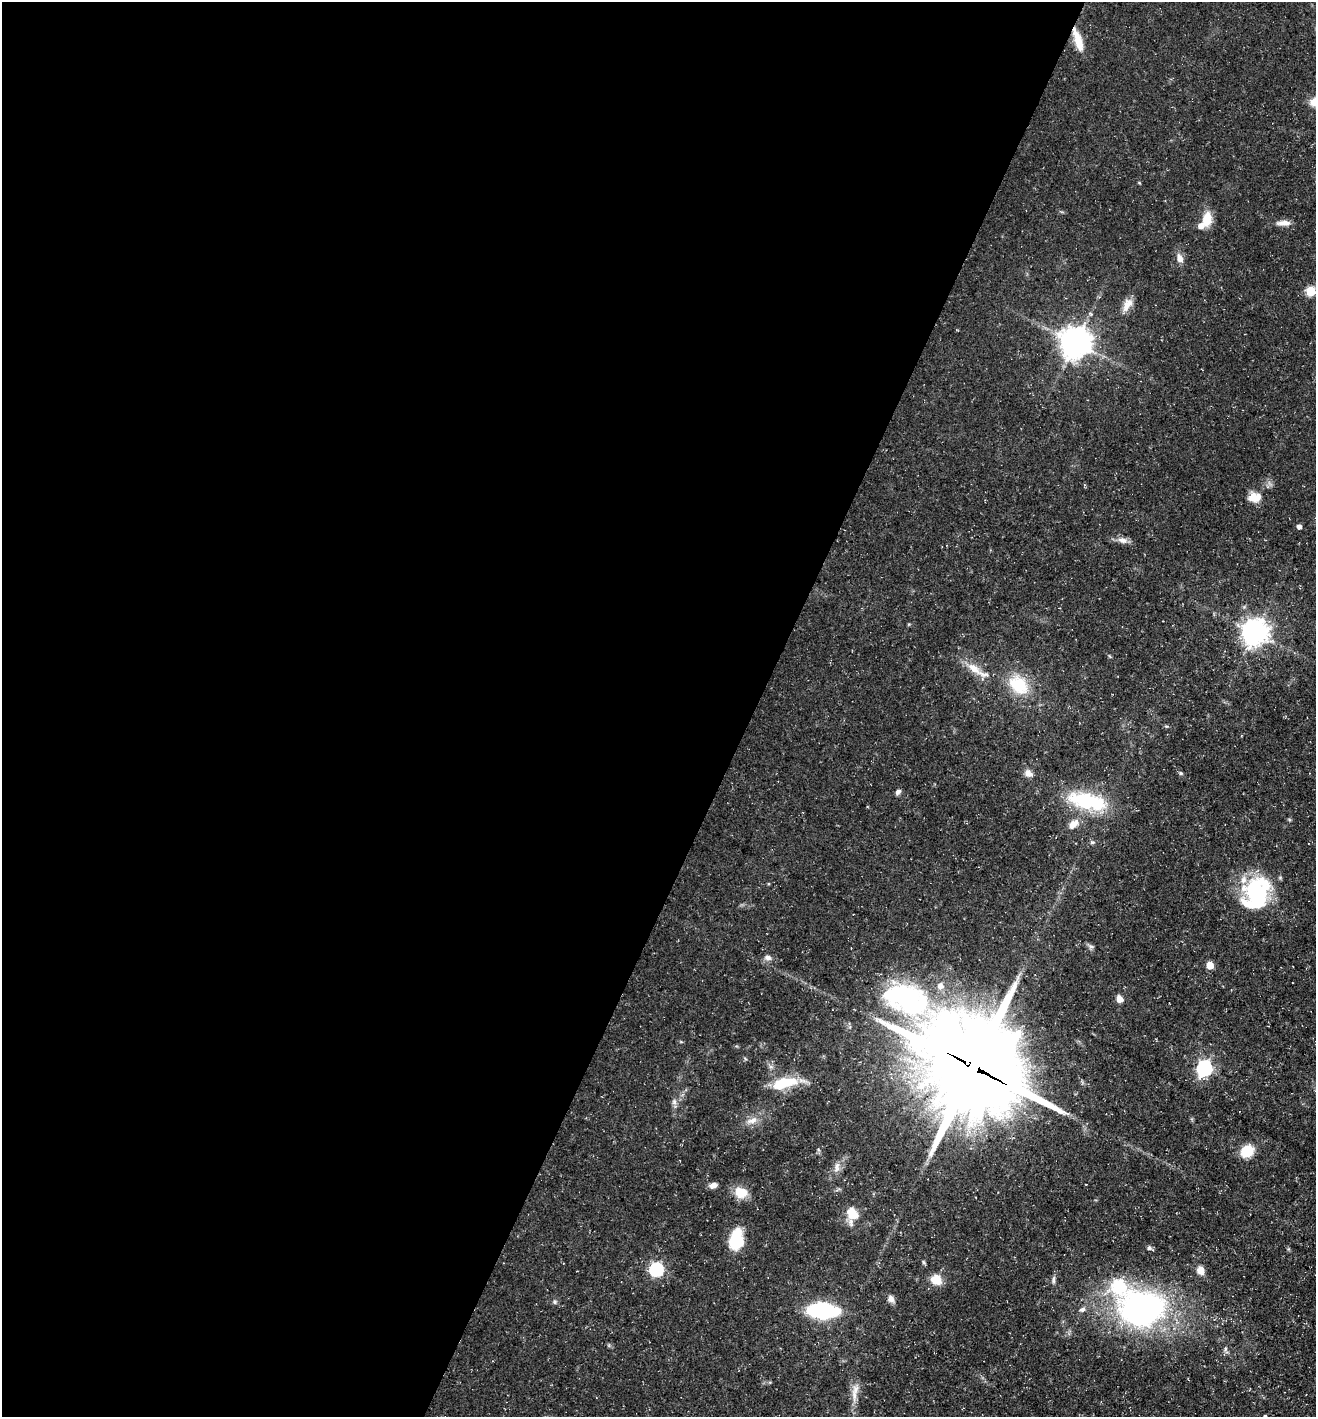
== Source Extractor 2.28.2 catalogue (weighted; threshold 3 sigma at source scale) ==
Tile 5 of 4 x 4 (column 1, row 2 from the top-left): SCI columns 141-1454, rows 2833-4247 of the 5674 x 5663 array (HDU 1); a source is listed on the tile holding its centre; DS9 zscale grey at full resolution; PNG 1318 x 1419 px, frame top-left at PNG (2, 2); no overlay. Shown black and unused: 57% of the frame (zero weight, under 3 of 5 exposures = <1% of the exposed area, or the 3 px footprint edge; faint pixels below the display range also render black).
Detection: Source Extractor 2.28.2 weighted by HDU 2 'WHT'; one run over the whole footprint, this tile lists its part. Background 0.0358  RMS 0.0039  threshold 0.0175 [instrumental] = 3 sigma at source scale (4.5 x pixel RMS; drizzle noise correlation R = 1.50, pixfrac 1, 0.05/0.05 arcsec/px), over >= 5 px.
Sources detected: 60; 4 inside a brighter object's white glare — not listed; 5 inside a brighter listed object's ellipse — not listed separately; the other 51 listed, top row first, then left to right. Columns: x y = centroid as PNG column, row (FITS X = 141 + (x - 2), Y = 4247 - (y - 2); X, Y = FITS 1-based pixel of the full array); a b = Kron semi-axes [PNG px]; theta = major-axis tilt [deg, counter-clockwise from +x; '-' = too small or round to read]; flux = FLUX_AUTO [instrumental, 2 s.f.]
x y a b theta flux
1078 40 28 8 -72 7
1207 219 17 11 83 6.6
1283 223 19 6 1 2.7
1180 258 11 8 -70 2.8
1311 291 5 5 - 21
1127 304 19 9 60 4
1075 342 9 9 - 680
1254 498 16 10 -12 4.6
1299 526 4 4 - 1.8
1122 540 14 8 -16 2.4
1255 632 8 8 - 450
974 669 24 11 -37 6.4
1018 685 28 20 -38 16
1028 773 10 8 -36 2.5
1181 773 6 5 - 0.57
898 792 7 5 45 1.2
1087 801 42 16 -13 29
1074 824 15 9 40 3.7
1092 842 6 5 - 0.71
1256 895 35 27 -89 41
1091 946 7 4 -1 0.81
768 958 10 7 -9 1.7
1210 965 5 5 - 8.6
906 999 47 40 -57 55
1119 999 7 6 - 3
745 1058 5 3 - 0.48
973 1066 34 30 -37 7600
1204 1068 7 6 - 100
785 1083 33 13 15 15
674 1102 8 6 -89 1.3
752 1120 18 8 20 3.5
1247 1151 11 9 34 12
837 1167 15 8 77 2.8
713 1185 8 6 22 2.2
741 1193 15 13 -21 6.6
852 1214 12 10 -50 8.4
735 1241 14 9 72 25
1149 1248 6 5 - 1
923 1262 6 4 -88 0.52
656 1269 6 6 - 66
1200 1270 9 7 -73 3.1
936 1280 12 10 -23 6.4
1054 1280 12 4 87 1
891 1299 10 7 -71 1.9
555 1302 6 5 - 0.69
1142 1308 41 33 1 120
1082 1309 8 6 18 1.2
823 1311 20 10 -2 59
1225 1349 6 4 89 0.78
854 1395 20 7 -83 3.8
1265 1416 3 3 - 0.86
Overlapping masked pixels (flux is a lower limit): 2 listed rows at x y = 1078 40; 973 1066
Isophote crosses this tile's border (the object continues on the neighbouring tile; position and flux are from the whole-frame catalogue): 1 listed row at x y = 1265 1416